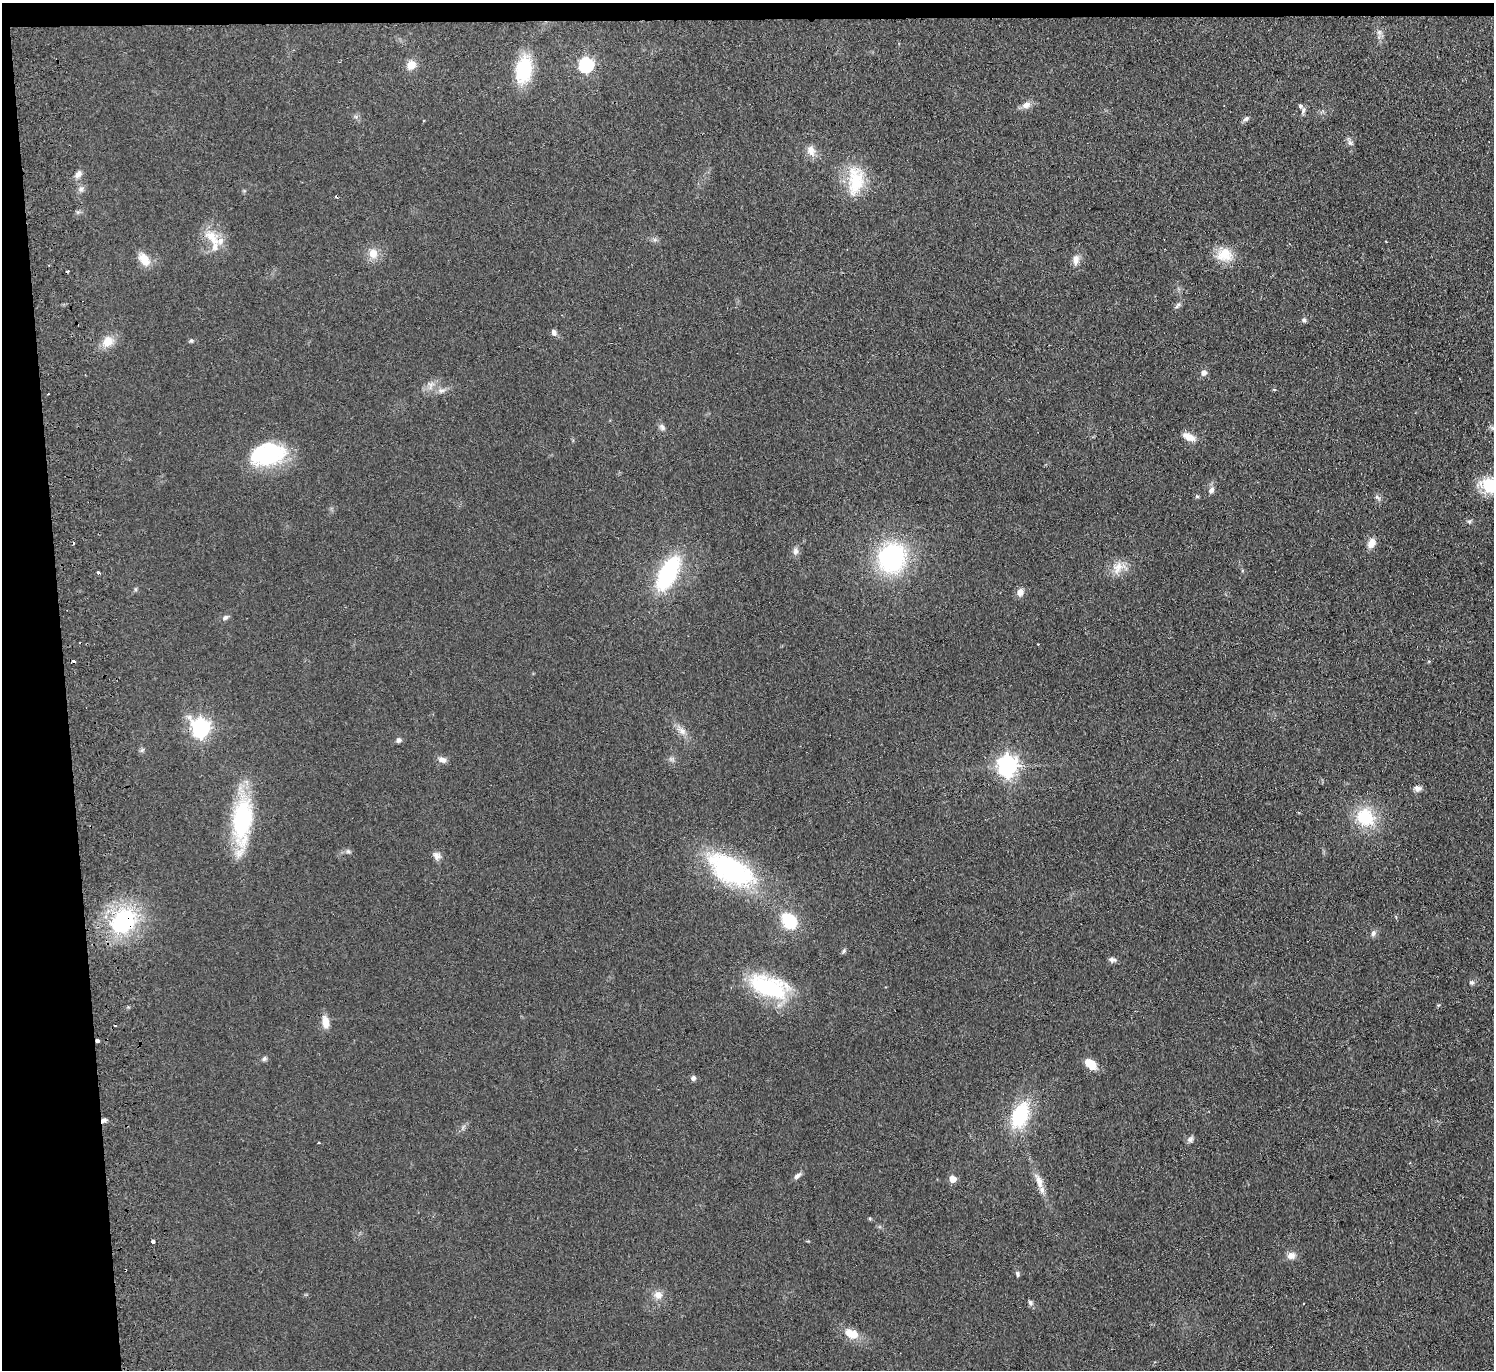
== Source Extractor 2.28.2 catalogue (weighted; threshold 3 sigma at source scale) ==
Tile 1 of 3 x 3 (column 1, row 1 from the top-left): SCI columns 57-1548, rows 2872-4239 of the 4587 x 4463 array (HDU 1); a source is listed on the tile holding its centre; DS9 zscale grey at full resolution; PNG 1496 x 1372 px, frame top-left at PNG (2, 3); no overlay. Shown black and unused: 6% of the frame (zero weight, under 2 of 3 exposures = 3% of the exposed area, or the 3 px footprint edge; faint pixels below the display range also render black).
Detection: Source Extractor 2.28.2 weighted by HDU 2 'WHT'; one run over the whole footprint, this tile lists its part. Background 0.0948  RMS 0.01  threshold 0.0456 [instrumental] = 3 sigma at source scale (4.5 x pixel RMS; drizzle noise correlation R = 1.50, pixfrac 1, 0.05/0.05 arcsec/px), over >= 5 px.
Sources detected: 90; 8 cosmic-ray / hot-pixel residue — not listed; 2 inside a brighter listed object's ellipse — not listed separately; the other 80 listed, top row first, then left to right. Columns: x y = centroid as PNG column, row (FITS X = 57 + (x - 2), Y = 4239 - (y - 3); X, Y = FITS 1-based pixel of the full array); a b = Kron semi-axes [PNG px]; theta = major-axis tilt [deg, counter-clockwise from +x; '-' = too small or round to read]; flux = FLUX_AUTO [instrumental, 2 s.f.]
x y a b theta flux
1379 32 7 6 - 3.1
411 65 10 9 - 11
586 65 7 6 - 200
524 70 23 14 79 65
1026 105 13 8 23 6.2
1303 110 9 6 79 2.8
1246 118 8 6 26 2.9
1350 143 9 6 -49 3.2
811 151 15 10 -73 8.4
78 174 10 7 47 4.8
855 181 41 21 86 42
81 189 8 6 89 3.2
213 240 17 10 -48 16
1386 242 3 2 - 1.1
373 253 13 11 -80 11
1224 255 22 17 2 21
144 259 16 10 -51 14
1076 260 14 8 84 7.1
1178 305 11 5 55 2.9
1304 320 6 6 - 2.3
554 333 8 6 -66 3.6
108 341 16 13 58 13
191 341 6 4 -69 1.5
1204 372 7 6 - 4.5
1274 389 4 3 - 1.8
442 391 11 6 17 4
662 427 10 7 -56 3.4
1189 437 18 8 -24 9.2
267 454 37 22 10 91
1490 485 25 18 -9 35
1211 490 9 6 56 4
1197 496 6 5 - 1.3
1377 497 12 3 -40 2.1
1469 521 7 5 68 1.8
1371 543 13 9 62 7.6
795 551 10 8 77 4.1
892 558 24 22 66 150
1118 567 19 13 63 13
98 573 4 3 - 3
668 573 30 14 62 120
1020 592 10 8 67 6.3
225 617 8 6 22 2.9
201 728 8 7 - 420
682 731 13 8 -37 6.8
399 740 7 6 - 2.5
142 750 7 4 18 1.7
442 760 12 7 -18 5
1007 766 8 7 - 590
1417 788 11 8 -4 4.2
1365 817 17 15 -35 49
242 820 42 17 85 130
348 851 6 6 - 2
437 856 11 8 -54 4.8
731 870 59 28 -29 140
123 921 25 20 44 110
789 921 14 10 -51 50
1373 933 7 6 - 3.6
844 951 7 5 54 1.9
1112 960 9 6 -13 3.4
1472 982 7 6 - 2.2
768 987 45 22 -17 95
325 1022 14 8 -82 10
97 1041 3 3 - 19
264 1059 7 5 72 2.2
1090 1064 14 8 -40 16
693 1078 7 6 - 2.7
1020 1115 30 17 67 61
104 1120 8 4 24 2.6
1190 1139 10 7 39 3.2
319 1143 3 3 - 2.1
797 1176 11 6 39 3.4
953 1179 5 5 - 15
1039 1181 23 8 -69 11
870 1218 4 4 - 1.2
153 1241 3 3 - 6.4
1291 1255 11 9 -1 6.4
1018 1274 7 5 -83 1.9
658 1295 11 10 - 7.8
1030 1302 7 6 - 2.4
852 1334 20 13 -24 15
Overlapping masked pixels (flux is a lower limit): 3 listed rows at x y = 123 921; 97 1041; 104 1120
Isophote crosses this tile's border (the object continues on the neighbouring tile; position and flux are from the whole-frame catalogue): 1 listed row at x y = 1490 485